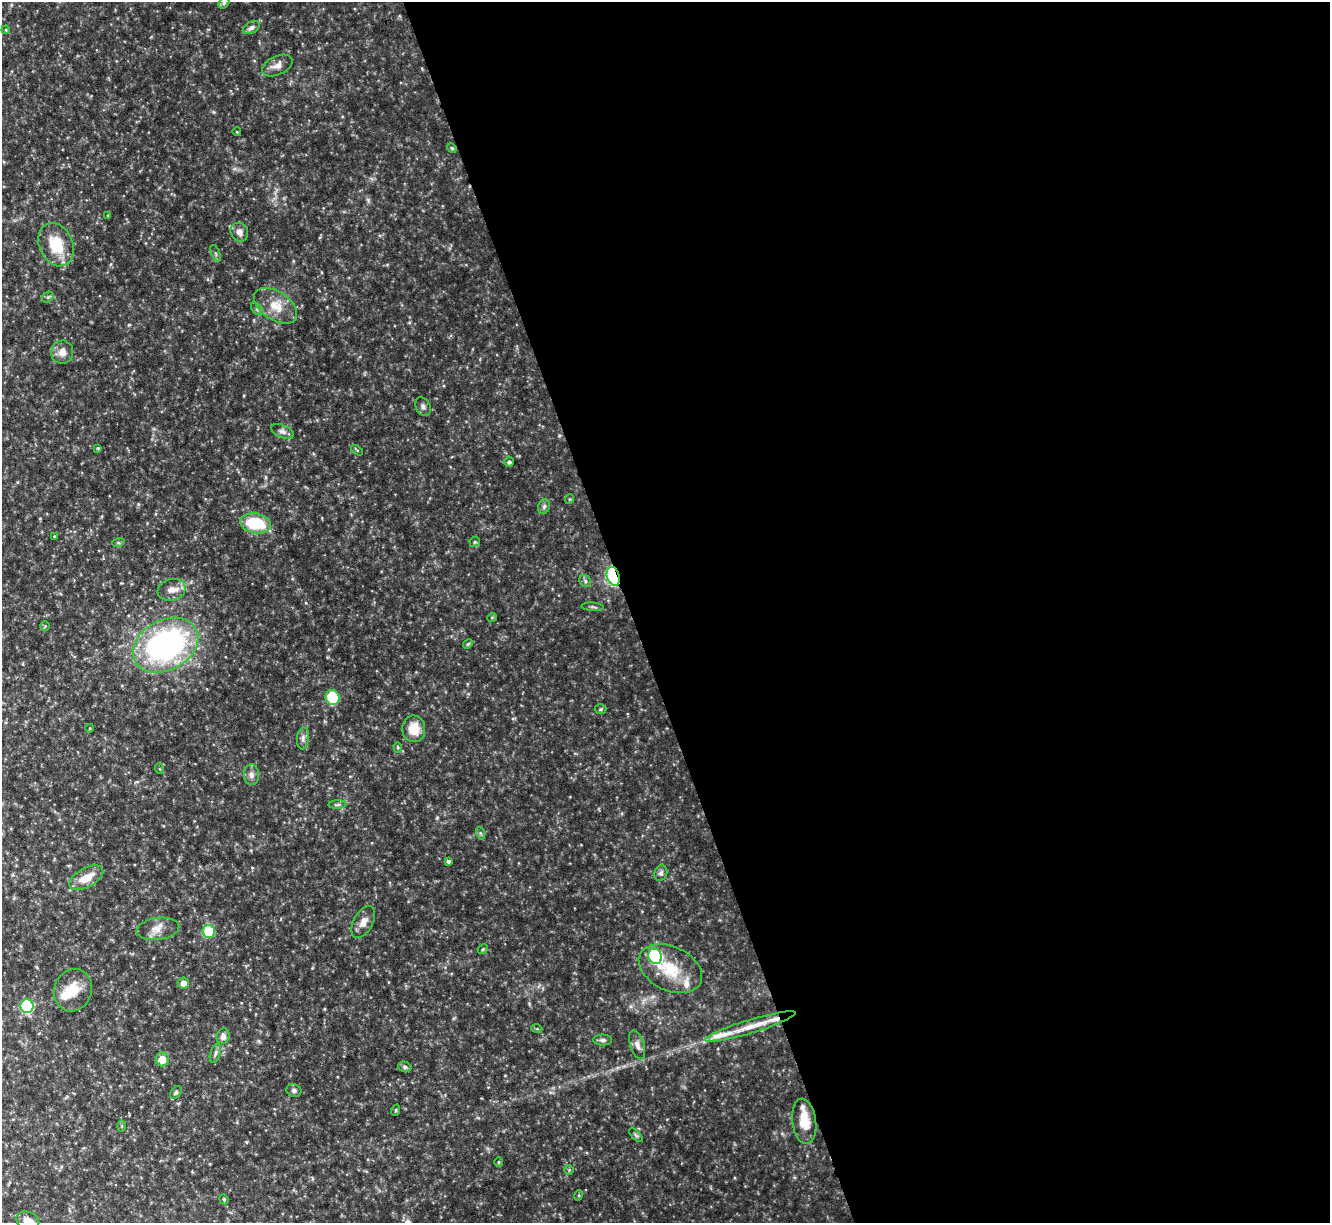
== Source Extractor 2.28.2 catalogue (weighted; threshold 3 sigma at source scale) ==
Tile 8 of 4 x 4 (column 4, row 2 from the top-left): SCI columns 3984-5311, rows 2583-3803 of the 5311 x 5292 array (HDU 1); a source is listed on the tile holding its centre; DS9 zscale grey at full resolution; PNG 1332 x 1225 px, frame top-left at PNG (2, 2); each listed source drawn as its Kron ellipse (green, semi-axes under 4 px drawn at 4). Shown black and unused: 53% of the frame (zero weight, under 4 of 8 exposures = <1% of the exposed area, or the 3 px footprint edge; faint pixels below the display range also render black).
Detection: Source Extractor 2.28.2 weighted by HDU 2 'WHT'; one run over the whole footprint, this tile lists its part. Background 0.0767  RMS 0.0052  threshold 0.0213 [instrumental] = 3 sigma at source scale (4.09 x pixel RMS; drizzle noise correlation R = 1.36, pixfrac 0.8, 0.05/0.05 arcsec/px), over >= 5 px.
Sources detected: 79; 1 inside a brighter object's white glare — neither listed nor drawn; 4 inside a brighter listed object's ellipse — not listed separately; the other 74 listed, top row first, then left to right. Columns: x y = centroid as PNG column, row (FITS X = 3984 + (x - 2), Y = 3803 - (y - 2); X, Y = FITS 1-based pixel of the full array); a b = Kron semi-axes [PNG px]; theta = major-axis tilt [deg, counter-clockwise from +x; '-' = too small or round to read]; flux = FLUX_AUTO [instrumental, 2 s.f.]
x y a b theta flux
224 3 6 5 - 0.77
251 28 9 5 27 1.5
6 30 4 3 - 0.45
277 65 16 9 25 3.3
237 132 4 3 - 0.37
452 148 5 4 - 0.6
108 215 4 3 - 0.46
239 232 10 8 -59 2.5
56 245 22 16 -65 16
216 253 9 3 -69 0.72
48 297 6 5 - 0.81
276 306 24 14 -34 9.1
257 309 7 4 -46 0.94
62 352 11 11 - 4
423 407 10 7 -62 1.6
282 431 12 6 -23 1.8
98 448 3 3 - 0.47
357 450 7 3 -38 0.5
509 462 5 4 - 0.98
570 499 5 4 - 0.49
544 506 8 5 73 1.2
256 523 15 10 -10 21
54 536 4 3 - 0.37
475 542 5 5 - 0.62
118 543 6 4 17 0.68
613 576 9 6 -72 70
585 581 6 5 - 0.87
172 590 14 10 16 4.1
593 607 11 3 -5 0.85
492 617 5 3 - 0.42
45 626 4 4 - 0.46
468 644 5 4 - 0.56
166 645 35 25 29 120
332 697 7 7 - 18
601 709 6 5 - 0.68
90 728 4 3 - 0.36
414 729 13 11 -87 8.2
303 738 11 6 85 1.8
398 747 5 4 - 0.57
160 769 5 3 - 0.4
251 775 10 7 -86 1.9
338 804 9 4 2 0.97
480 833 6 4 -71 0.73
448 861 4 3 - 1
661 873 8 6 70 1.4
86 878 19 9 29 7.5
363 922 17 9 62 3.9
158 929 21 11 8 5.1
209 931 6 6 - 18
483 949 5 4 - 0.59
655 956 8 6 -64 61
670 969 33 22 -26 19
183 983 5 5 - 2.8
73 990 21 19 67 11
27 1006 7 6 - 39
750 1026 47 7 17 10
537 1029 5 3 - 0.51
223 1036 8 6 73 2.3
603 1040 9 5 0 1.3
637 1045 15 7 -72 2.7
215 1053 10 5 73 1.2
162 1059 7 6 - 6.2
405 1067 7 5 -15 1.1
294 1090 7 6 - 1.2
176 1092 7 4 54 0.8
396 1110 5 3 - 0.5
804 1121 23 12 -82 8.9
122 1126 6 4 -89 0.56
636 1135 9 3 -45 0.78
498 1162 5 3 - 0.42
569 1170 5 4 - 0.57
579 1195 5 3 - 0.44
224 1199 5 4 - 0.59
28 1221 12 8 -22 4.6
Overlapping masked pixels (flux is a lower limit): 1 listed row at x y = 613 576
Isophote crosses this tile's border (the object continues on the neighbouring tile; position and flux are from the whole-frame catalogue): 1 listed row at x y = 28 1221